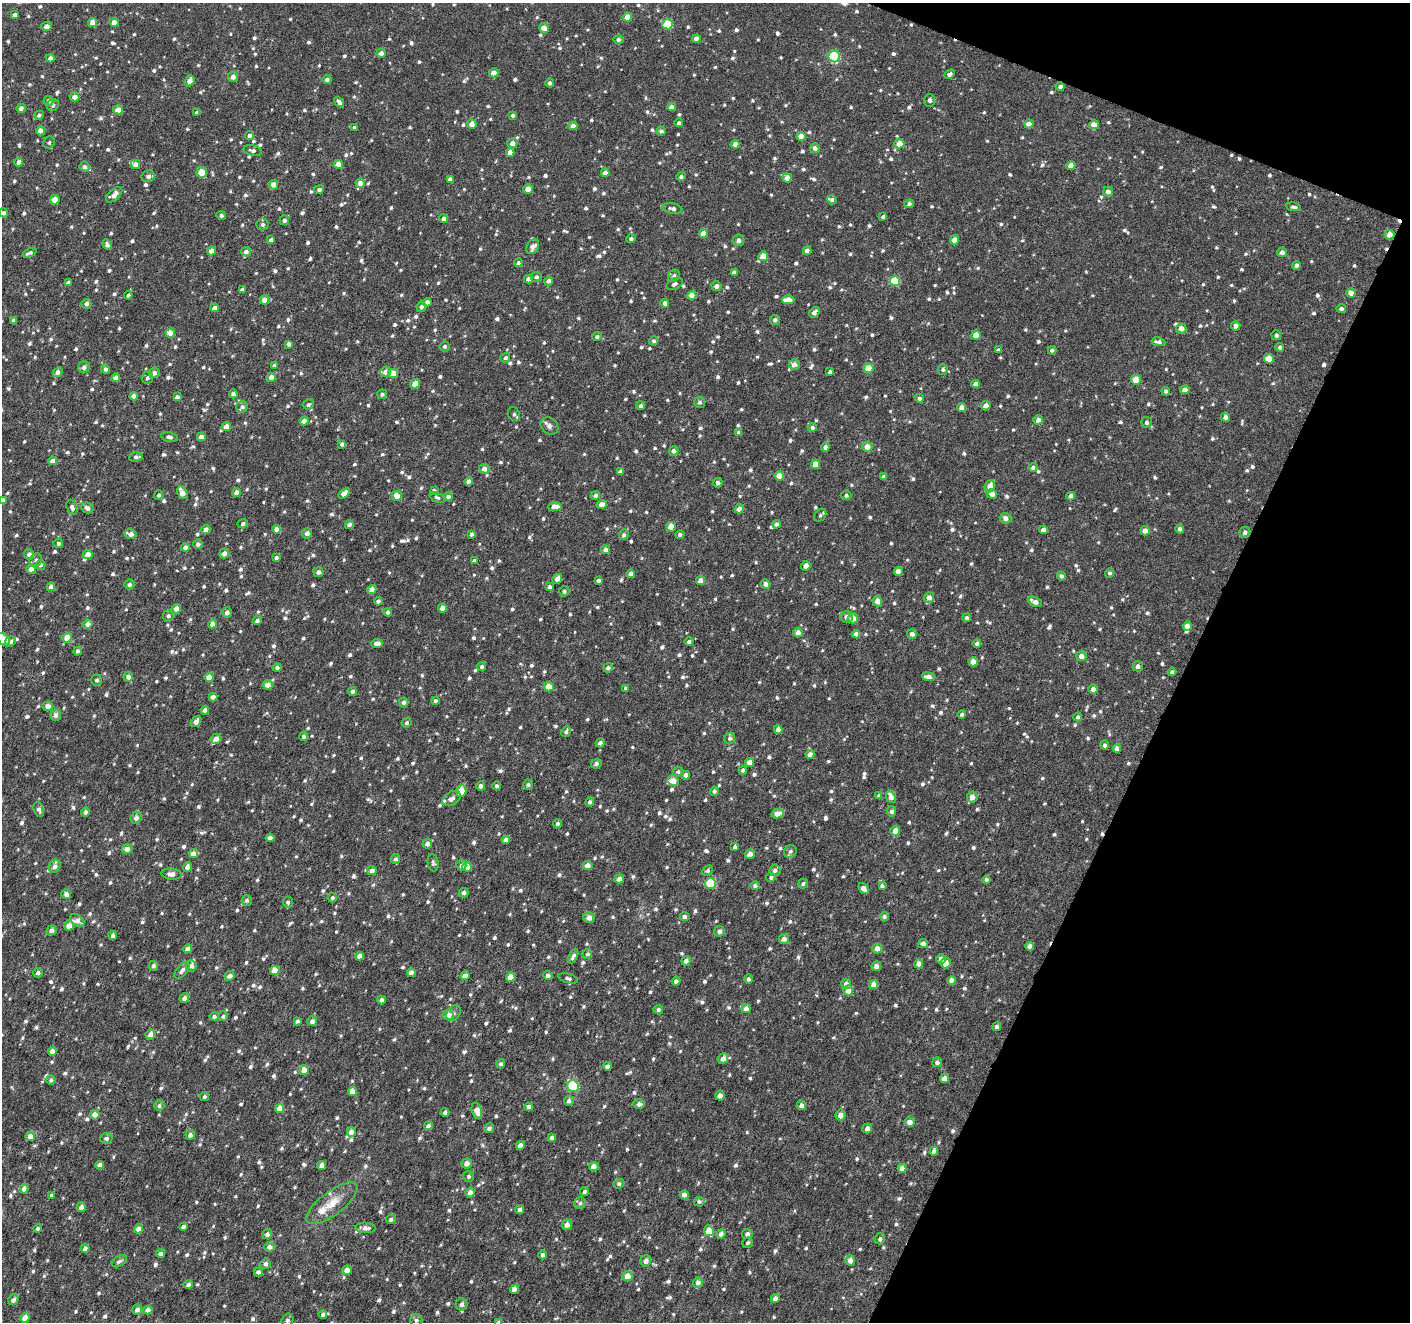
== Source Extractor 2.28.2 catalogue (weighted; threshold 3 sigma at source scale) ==
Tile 8 of 4 x 4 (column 4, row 2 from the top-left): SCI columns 4223-5630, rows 2846-4165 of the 5637 x 5756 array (HDU 1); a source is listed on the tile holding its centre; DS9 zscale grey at full resolution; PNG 1412 x 1324 px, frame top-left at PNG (2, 3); each listed source drawn as its Kron ellipse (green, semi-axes under 4 px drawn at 4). Shown black and unused: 19% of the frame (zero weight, under 4 of 8 exposures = <1% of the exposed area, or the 3 px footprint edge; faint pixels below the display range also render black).
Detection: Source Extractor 2.28.2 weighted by HDU 2 'WHT'; one run over the whole footprint, this tile lists its part. Background 0.00264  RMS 0.0016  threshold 0.00663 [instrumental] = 3 sigma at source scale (4.09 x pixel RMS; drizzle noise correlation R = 1.36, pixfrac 0.8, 0.0396/0.0396 arcsec/px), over >= 5 px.
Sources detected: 1388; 3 cosmic-ray / hot-pixel residue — neither listed nor drawn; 17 inside a brighter listed object's ellipse — not listed separately; of the other 1368, all 500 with FLUX_AUTO >= 0.339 (the completeness limit of this list) listed and drawn (868 fainter detections not listed), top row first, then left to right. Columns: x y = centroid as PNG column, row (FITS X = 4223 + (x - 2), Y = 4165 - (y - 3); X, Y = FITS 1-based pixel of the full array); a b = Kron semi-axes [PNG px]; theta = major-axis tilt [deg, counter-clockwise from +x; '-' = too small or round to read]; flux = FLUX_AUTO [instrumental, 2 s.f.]
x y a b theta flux
15 15 4 3 - 0.44
627 17 4 4 - 1.4
114 22 4 4 - 0.97
93 23 4 4 - 1.7
668 24 5 5 - 5.3
47 26 5 4 - 0.66
544 28 5 4 - 1.6
697 39 4 4 - 1.1
618 40 5 4 - 0.45
381 53 4 4 - 0.78
834 57 5 5 - 12
50 58 4 4 - 0.7
494 73 4 4 - 1.3
949 74 5 4 - 0.41
233 77 5 5 - 0.63
327 79 5 4 - 0.36
190 81 6 4 70 1.1
550 83 4 4 - 0.5
1060 87 4 4 - 0.39
75 97 5 4 - 0.88
930 100 6 5 - 0.42
48 101 5 5 - 0.35
339 102 5 4 - 0.58
53 105 6 5 - 0.4
672 107 4 4 - 0.72
21 108 4 4 - 0.77
118 110 5 4 - 1.6
197 113 4 4 - 0.4
39 115 5 4 - 0.35
513 115 4 4 - 0.36
679 123 4 4 - 0.37
472 124 5 4 - 1
1029 124 4 4 - 1
1094 125 4 4 - 1.6
573 126 4 4 - 0.96
354 128 4 4 - 0.4
41 131 4 4 - 1.3
661 131 4 4 - 0.44
249 136 4 4 - 0.53
801 136 4 4 - 1.7
49 143 6 5 - 0.36
512 143 5 5 - 0.92
735 144 4 4 - 1.1
899 144 5 5 - 1.6
815 148 5 5 - 0.6
253 150 9 5 -13 0.45
510 152 4 4 - 1.1
19 162 4 4 - 0.86
135 164 5 4 - 0.78
338 164 4 4 - 1.6
1071 166 4 4 - 1.2
84 167 5 5 - 0.43
202 172 5 5 - 3.2
605 173 4 4 - 1
148 176 6 6 - 0.58
681 177 4 4 - 0.37
787 178 4 4 - 1.2
450 179 4 4 - 0.67
360 183 4 4 - 1.1
273 185 5 4 - 1.1
319 189 5 4 - 0.37
528 189 4 4 - 2.1
1108 192 5 4 - 0.64
114 195 10 5 43 1
55 200 5 4 - 2
832 200 5 4 - 0.35
909 204 5 4 - 0.4
1294 207 7 4 -10 0.35
672 208 10 5 -11 0.48
4 213 5 4 - 0.42
221 215 5 4 - 0.36
883 217 4 3 - 0.38
444 218 4 4 - 0.61
284 220 5 5 - 0.46
263 224 6 6 - 0.42
703 234 4 4 - 1.3
1390 235 5 5 - 1.1
631 238 5 4 - 0.34
271 240 4 4 - 0.5
739 240 6 5 - 0.56
955 240 4 4 - 1.2
107 245 5 4 - 0.48
533 247 8 5 56 0.79
211 251 4 4 - 1.2
807 251 4 4 - 1
246 252 5 4 - 0.63
1282 252 5 4 - 0.59
29 253 7 3 23 0.47
763 256 5 5 - 2.1
518 263 4 4 - 0.36
1297 265 4 4 - 0.6
734 272 4 4 - 0.49
674 276 7 5 50 0.36
536 277 5 5 - 0.37
528 279 4 4 - 0.84
549 281 4 4 - 0.88
895 281 5 5 - 5.2
68 283 4 4 - 0.47
675 284 9 5 28 0.4
716 286 5 4 - 0.67
242 290 4 3 - 0.41
1351 293 4 4 - 0.94
128 295 4 4 - 0.35
692 295 4 4 - 1.9
265 300 4 4 - 1.8
788 300 6 4 -1 1.7
427 302 4 4 - 0.69
665 303 4 4 - 0.49
86 304 5 5 - 0.55
421 307 5 5 - 0.49
215 308 4 4 - 0.77
1341 308 5 4 - 0.42
814 312 6 4 50 0.58
13 320 4 3 - 0.5
775 320 5 5 - 0.42
1236 326 4 4 - 0.83
1181 328 5 5 - 0.91
170 333 4 4 - 1.9
976 335 5 4 - 1.7
1276 335 5 5 - 0.45
597 337 5 4 - 0.34
654 341 4 4 - 0.41
1158 342 7 4 -10 0.49
289 344 4 4 - 0.47
445 346 5 5 - 0.36
1280 347 4 4 - 0.38
998 350 3 3 - 0.38
1052 350 4 4 - 0.37
505 358 5 4 - 0.43
1269 359 5 5 - 2.3
274 365 3 3 - 0.37
794 365 5 5 - 0.94
84 367 6 5 - 0.58
869 368 5 4 - 2.3
105 369 4 4 - 0.54
943 369 6 5 - 0.35
58 372 5 4 - 0.89
386 372 5 5 - 0.77
830 372 4 3 - 0.35
154 373 5 5 - 0.65
393 373 5 4 - 1.7
271 377 4 4 - 0.95
116 378 4 4 - 0.85
147 378 6 5 - 0.4
1136 380 5 5 - 2.5
415 384 5 4 - 2.2
975 384 4 4 - 0.77
1185 390 4 4 - 1
1166 391 4 4 - 0.4
233 394 4 4 - 0.37
382 394 5 4 - 0.39
134 396 4 4 - 0.87
177 397 4 4 - 0.59
919 398 4 4 - 0.41
700 402 5 5 - 0.38
308 404 5 5 - 0.36
641 406 4 4 - 0.39
986 406 4 4 - 0.96
242 407 6 5 - 0.42
962 408 4 4 - 1
514 414 7 5 -56 0.34
1225 417 4 4 - 0.55
1038 420 5 4 - 0.96
304 421 4 4 - 0.82
1147 422 5 5 - 0.38
549 426 10 7 -43 0.58
226 427 5 4 - 1.6
812 427 4 4 - 0.43
739 432 4 4 - 0.5
169 437 8 5 -14 0.46
201 437 4 4 - 0.83
342 444 4 4 - 0.42
825 447 4 4 - 0.58
867 447 5 5 - 1.2
674 451 5 4 - 0.6
136 457 7 5 8 0.43
53 461 4 4 - 0.99
816 464 4 4 - 1.9
1033 467 4 4 - 0.42
484 469 5 5 - 0.87
620 472 4 4 - 0.49
779 476 4 4 - 2
883 477 4 4 - 0.64
469 481 4 4 - 0.89
718 483 5 5 - 0.51
990 486 6 5 - 1.2
434 491 4 4 - 0.5
236 492 4 4 - 0.88
182 493 7 4 -62 1.4
344 493 6 4 35 1.3
992 494 5 4 - 1.2
159 495 5 4 - 0.34
846 495 5 5 - 0.39
397 496 5 5 - 1.3
595 496 5 4 - 0.4
1071 496 4 4 - 0.9
437 497 8 4 -25 0.34
448 497 4 4 - 0.79
2 501 4 4 - 0.84
602 504 5 4 - 1.1
72 507 7 5 -70 0.49
555 507 7 4 2 1.8
87 508 6 5 - 0.62
739 509 4 4 - 1.2
820 515 7 5 49 0.35
1005 518 6 5 - 0.68
243 524 5 4 - 0.37
776 524 4 4 - 0.54
349 525 4 4 - 0.58
671 527 4 4 - 2.5
277 529 4 4 - 1.1
1180 529 4 4 - 0.57
206 530 5 4 - 0.83
1043 530 4 4 - 0.89
1145 531 5 4 - 1.1
1245 532 6 5 - 0.5
307 533 5 5 - 0.76
131 534 6 4 -13 0.88
471 534 4 3 - 0.44
624 535 5 4 - 0.42
680 535 5 4 - 0.37
58 543 5 4 - 0.37
198 544 4 4 - 0.46
185 548 4 4 - 0.81
606 550 4 4 - 0.76
224 553 5 4 - 0.84
29 554 5 5 - 0.62
88 554 4 4 - 1.4
276 558 4 3 - 0.4
36 560 7 6 - 0.46
474 561 4 4 - 0.48
40 565 5 5 - 0.39
806 566 5 4 - 0.89
31 569 4 4 - 1
318 572 5 5 - 0.58
898 572 4 4 - 0.95
1109 573 5 4 - 0.37
631 574 4 4 - 0.81
1061 576 4 4 - 0.48
557 579 5 4 - 0.78
598 580 4 4 - 0.46
701 581 4 4 - 1.1
129 584 5 5 - 0.43
766 584 5 4 - 0.63
51 587 4 4 - 1
549 587 4 4 - 0.53
372 589 5 4 - 0.91
564 591 5 5 - 0.36
929 597 5 5 - 0.86
378 601 4 4 - 0.39
877 601 5 5 - 1.1
1035 602 7 4 -27 1
443 608 4 4 - 1.3
176 609 4 4 - 1.3
227 612 5 4 - 0.71
388 612 4 4 - 0.42
168 616 5 5 - 0.47
847 617 6 5 - 0.65
853 618 5 5 - 1.4
967 618 4 4 - 0.34
257 621 4 4 - 0.48
88 624 5 4 - 0.86
212 624 4 4 - 0.82
1187 626 5 4 - 1.1
798 633 5 5 - 0.95
856 634 4 4 - 0.67
912 634 5 5 - 0.67
67 638 5 4 - 2.2
4 639 7 5 -45 2
689 641 4 4 - 0.52
10 642 6 5 - 0.43
977 643 4 4 - 0.44
377 644 6 4 8 0.85
77 651 4 4 - 0.37
1081 656 5 5 - 0.85
973 662 4 4 - 1.4
1138 666 5 5 - 0.51
482 667 4 4 - 0.39
277 668 4 4 - 0.39
608 668 5 4 - 0.44
1172 672 4 4 - 0.38
128 677 5 5 - 0.78
209 677 4 4 - 1.7
928 677 6 4 -8 0.82
97 680 5 5 - 0.41
267 685 5 5 - 1.1
549 687 5 4 - 1.8
626 688 4 4 - 0.37
1093 689 4 4 - 0.74
353 691 4 4 - 0.45
213 697 4 4 - 0.67
435 701 4 4 - 0.39
404 702 5 4 - 0.51
48 706 5 4 - 0.78
205 710 4 4 - 0.69
962 714 4 4 - 0.36
56 715 6 5 - 0.7
1078 717 4 4 - 0.4
196 722 6 4 56 0.85
407 723 5 4 - 0.34
778 730 4 4 - 1
566 732 5 4 - 0.42
304 736 5 4 - 0.34
730 738 5 5 - 0.4
216 739 5 5 - 0.88
600 743 4 4 - 0.6
1105 745 5 4 - 0.45
1117 749 4 4 - 0.91
810 754 4 4 - 0.97
749 762 4 4 - 1.3
596 764 5 4 - 0.46
743 770 4 4 - 0.37
678 772 5 5 - 0.35
686 775 4 4 - 0.91
673 780 5 5 - 1.4
528 785 5 5 - 0.34
481 786 4 4 - 0.55
497 786 4 4 - 0.39
461 791 6 5 - 4.1
714 791 4 4 - 0.42
879 795 4 4 - 0.38
891 797 7 4 -66 1.1
972 797 5 5 - 1.1
452 799 10 6 32 0.69
590 802 5 4 - 0.46
39 809 8 5 -66 0.5
891 811 5 4 - 0.45
85 812 4 4 - 0.46
777 814 6 4 14 1.3
136 818 6 5 - 0.76
557 823 4 4 - 0.36
895 831 5 4 - 1.4
270 838 4 4 - 0.8
506 840 4 4 - 0.82
427 844 5 4 - 0.82
735 847 4 3 - 0.39
127 849 5 5 - 0.88
790 851 7 6 - 0.41
193 854 5 4 - 1.1
750 854 5 4 - 0.82
395 859 5 5 - 0.45
433 863 9 5 -79 0.4
461 865 5 5 - 0.37
588 865 5 4 - 0.96
55 866 7 5 61 0.82
188 867 4 4 - 0.95
467 867 4 4 - 1.8
372 870 5 4 - 0.83
708 870 6 5 - 0.34
775 870 5 5 - 0.52
171 874 10 5 -5 0.88
771 877 4 4 - 0.37
619 879 5 4 - 0.87
986 879 4 4 - 0.43
710 884 5 5 - 7.9
803 884 5 4 - 0.36
755 886 5 4 - 0.37
882 886 4 4 - 0.48
864 888 6 4 -50 0.88
464 893 5 4 - 0.63
66 894 5 5 - 0.62
332 898 5 4 - 0.35
247 900 5 5 - 0.38
288 902 5 5 - 0.36
589 917 5 5 - 1.1
684 917 4 4 - 0.63
884 917 5 4 - 0.42
77 920 8 5 -39 0.91
69 926 5 4 - 1.3
52 930 5 4 - 0.74
719 931 5 5 - 0.54
113 936 4 4 - 0.53
784 939 5 5 - 0.66
923 944 5 4 - 0.65
1030 946 4 4 - 0.88
877 948 5 5 - 1.2
187 949 4 4 - 0.82
588 954 5 4 - 0.37
360 956 4 4 - 1
573 956 8 4 65 0.48
941 959 4 4 - 0.98
686 961 5 4 - 0.69
946 963 5 4 - 1.1
919 964 4 4 - 1
153 966 5 4 - 0.41
191 966 5 5 - 0.71
876 966 5 4 - 0.7
182 970 10 5 49 0.77
275 970 5 4 - 2.6
38 973 5 4 - 0.49
411 973 4 4 - 0.96
548 975 4 4 - 0.66
229 976 5 4 - 0.73
465 976 4 4 - 1
511 977 4 4 - 2
568 978 10 4 -16 0.41
749 979 4 4 - 0.37
676 981 4 4 - 0.44
952 981 4 4 - 1
846 984 5 5 - 0.72
874 985 4 4 - 1.2
848 991 5 5 - 1.4
184 998 5 4 - 0.62
382 1000 4 4 - 0.67
746 1008 5 4 - 0.99
658 1010 5 4 - 0.34
453 1013 9 6 53 0.41
448 1015 5 5 - 1.4
214 1016 4 4 - 0.4
223 1016 5 5 - 0.34
297 1021 4 3 - 0.39
312 1021 5 4 - 0.75
996 1027 4 4 - 0.47
150 1034 5 4 - 0.85
52 1051 4 4 - 1.1
723 1059 5 5 - 0.97
937 1062 5 5 - 0.48
501 1064 4 4 - 0.39
607 1066 4 4 - 0.7
304 1070 5 5 - 1.5
945 1078 4 4 - 1.2
51 1080 5 4 - 0.38
573 1086 6 5 - 7.7
352 1091 4 4 - 1.7
720 1095 5 4 - 0.8
204 1096 4 4 - 0.36
569 1101 5 5 - 0.53
639 1104 5 5 - 0.53
801 1105 5 4 - 0.9
159 1106 5 5 - 0.41
528 1107 4 4 - 0.59
280 1109 4 4 - 2.1
477 1111 8 5 -72 1.6
445 1112 4 4 - 0.43
95 1115 5 5 - 1.2
840 1115 5 5 - 0.96
910 1122 5 5 - 0.97
428 1126 4 4 - 0.69
489 1128 5 5 - 0.48
867 1128 5 4 - 0.65
351 1132 5 4 - 1.4
190 1135 5 4 - 0.58
30 1136 4 4 - 1.4
106 1138 6 5 - 0.41
552 1138 4 4 - 0.62
520 1145 4 4 - 0.94
934 1151 4 4 - 0.66
467 1163 5 5 - 0.96
100 1165 4 4 - 0.86
322 1165 4 4 - 0.83
594 1167 5 4 - 0.97
902 1168 4 4 - 0.94
469 1176 5 5 - 0.38
619 1184 5 4 - 0.41
24 1189 4 4 - 0.94
585 1192 4 4 - 0.35
470 1193 5 4 - 0.92
51 1195 4 3 - 0.38
684 1195 4 4 - 1.2
699 1202 5 5 - 0.37
332 1203 31 11 37 2.9
580 1203 6 5 - 0.34
81 1207 5 4 - 0.76
520 1209 4 4 - 0.58
391 1219 5 4 - 0.46
567 1225 5 5 - 0.84
183 1227 4 4 - 0.44
38 1228 4 4 - 0.34
365 1228 10 5 -1 0.9
138 1229 4 4 - 1.3
709 1231 5 5 - 2.2
267 1234 5 4 - 0.5
721 1234 4 4 - 0.64
747 1234 5 5 - 0.83
880 1239 5 5 - 0.4
748 1243 5 5 - 0.36
269 1247 5 4 - 0.78
85 1248 4 4 - 0.72
161 1253 4 4 - 0.51
543 1255 4 4 - 0.56
850 1260 5 5 - 1.3
119 1261 8 5 30 0.44
646 1261 6 5 - 0.71
265 1264 5 5 - 0.57
347 1270 5 4 - 1.1
258 1272 4 4 - 0.5
628 1276 5 5 - 1.9
698 1283 5 5 - 0.78
188 1285 5 4 - 0.46
514 1289 4 4 - 1.1
775 1298 4 4 - 0.75
13 1300 6 4 55 0.59
462 1304 6 5 - 0.6
137 1310 5 4 - 0.73
148 1310 4 4 - 1
323 1314 4 4 - 0.37
25 1318 5 4 - 2.1
287 1320 7 6 - 0.42
416 1320 6 5 - 0.48
499 1322 4 4 - 0.47
Overlapping masked pixels (flux is a lower limit): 1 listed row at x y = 1390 235
Isophote crosses this tile's border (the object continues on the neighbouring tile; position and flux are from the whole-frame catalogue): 3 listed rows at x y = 2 501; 4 639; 499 1322